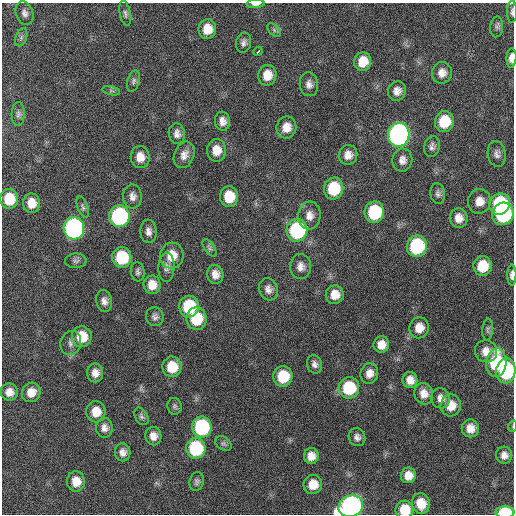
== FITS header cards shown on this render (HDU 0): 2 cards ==
NAXIS1  =                  512 / Axis length
NAXIS2  =                  512 / Axis length

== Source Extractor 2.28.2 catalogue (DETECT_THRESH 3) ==
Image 512 x 512 px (HDU 0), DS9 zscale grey, 1 PNG px = 1 image px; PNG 516 x 516 px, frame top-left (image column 1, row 512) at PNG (2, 3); each listed source drawn as its Kron ellipse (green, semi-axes under 4 px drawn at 4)
Background 416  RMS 11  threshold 34.3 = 3 sigma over >= 5 px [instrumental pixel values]
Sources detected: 108; all 108 listed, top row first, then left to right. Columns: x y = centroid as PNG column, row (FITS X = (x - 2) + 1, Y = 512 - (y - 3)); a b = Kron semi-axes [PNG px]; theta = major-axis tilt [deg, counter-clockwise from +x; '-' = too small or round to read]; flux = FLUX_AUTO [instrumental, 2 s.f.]
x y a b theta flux
256 4 9 4 3 2900
512 12 11 5 89 2200
25 13 12 8 -71 4100
125 13 13 5 -78 2400
497 27 10 6 85 2200
207 29 10 8 87 12000
274 30 8 5 -46 1800
21 37 9 5 71 2200
244 43 10 7 78 3200
258 51 4 3 - 5000
511 58 10 5 87 4800
363 62 9 8 - 13000
442 73 10 10 - 5900
267 75 10 9 - 9800
134 81 11 6 73 2400
309 84 12 9 -83 4300
111 91 9 3 -13 1400
397 91 10 9 - 5200
18 114 12 6 89 2500
222 121 9 7 -82 5200
444 121 10 9 - 24000
286 127 11 10 - 8500
177 134 10 8 -82 4400
399 135 12 10 78 300000
432 147 10 7 78 3200
217 150 11 9 89 9400
497 154 13 9 -81 4000
184 155 14 10 67 6100
348 155 10 9 - 6100
140 157 11 9 -83 8300
402 160 11 10 - 5200
334 189 11 9 82 33000
438 194 10 7 -80 2700
132 196 12 9 -88 4700
229 197 10 9 - 20000
9 199 10 9 - 21000
479 201 12 11 - 8400
32 203 10 8 -83 9900
500 204 11 10 - 65000
83 207 11 5 -69 2100
374 212 11 10 - 49000
503 214 11 10 - 86000
309 215 14 11 84 7200
119 216 11 10 - 130000
459 218 9 9 - 7100
74 228 11 10 - 230000
297 230 11 10 - 94000
148 231 12 8 -85 4200
417 246 11 10 - 73000
210 248 10 5 -54 2200
172 256 13 11 76 13000
122 257 10 9 - 37000
76 261 10 7 2 2500
483 266 10 9 - 19000
166 267 14 8 88 4200
300 267 12 10 -89 5900
138 272 9 7 -83 2400
215 274 9 8 - 6100
512 275 10 4 89 3300
152 285 9 8 - 9100
268 289 11 9 -73 4600
335 295 9 9 - 9100
104 301 11 8 -79 4300
189 307 11 10 - 40000
155 317 9 8 - 3200
196 319 11 10 - 29000
419 328 10 9 - 9000
488 330 11 5 85 2100
82 337 10 10 - 19000
71 343 12 10 69 4000
381 345 8 7 - 7800
486 351 11 11 - 7500
496 363 14 10 85 58000
314 364 9 7 -72 3300
172 367 10 9 - 19000
506 371 12 9 84 61000
95 373 9 8 - 5800
369 373 10 9 - 6500
283 376 10 9 - 28000
410 380 8 7 - 6400
349 388 11 10 - 41000
9 392 8 8 - 6700
31 392 10 9 - 8400
424 394 11 9 -71 7000
441 398 10 9 - 5000
451 405 11 10 - 11000
174 406 8 7 - 2000
96 412 10 9 - 11000
141 416 9 6 -61 2300
513 426 6 3 72 880
202 427 10 10 - 81000
104 428 10 8 -88 4400
470 428 9 8 - 7700
153 436 9 8 - 6000
357 437 9 8 - 3500
223 443 9 6 -33 2000
196 448 10 9 - 61000
123 452 9 8 - 4700
504 455 8 8 - 5000
311 456 8 7 - 7200
408 475 8 7 - 7700
76 481 10 9 - 11000
197 482 9 7 72 2300
313 484 9 9 - 12000
421 503 10 9 - 13000
351 506 12 10 23 340000
405 510 9 9 - 17000
505 512 9 6 0 36000
At the frame edge (FLAGS 8, measured only in part): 8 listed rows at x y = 256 4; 512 12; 511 58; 512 275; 513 426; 351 506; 405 510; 505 512